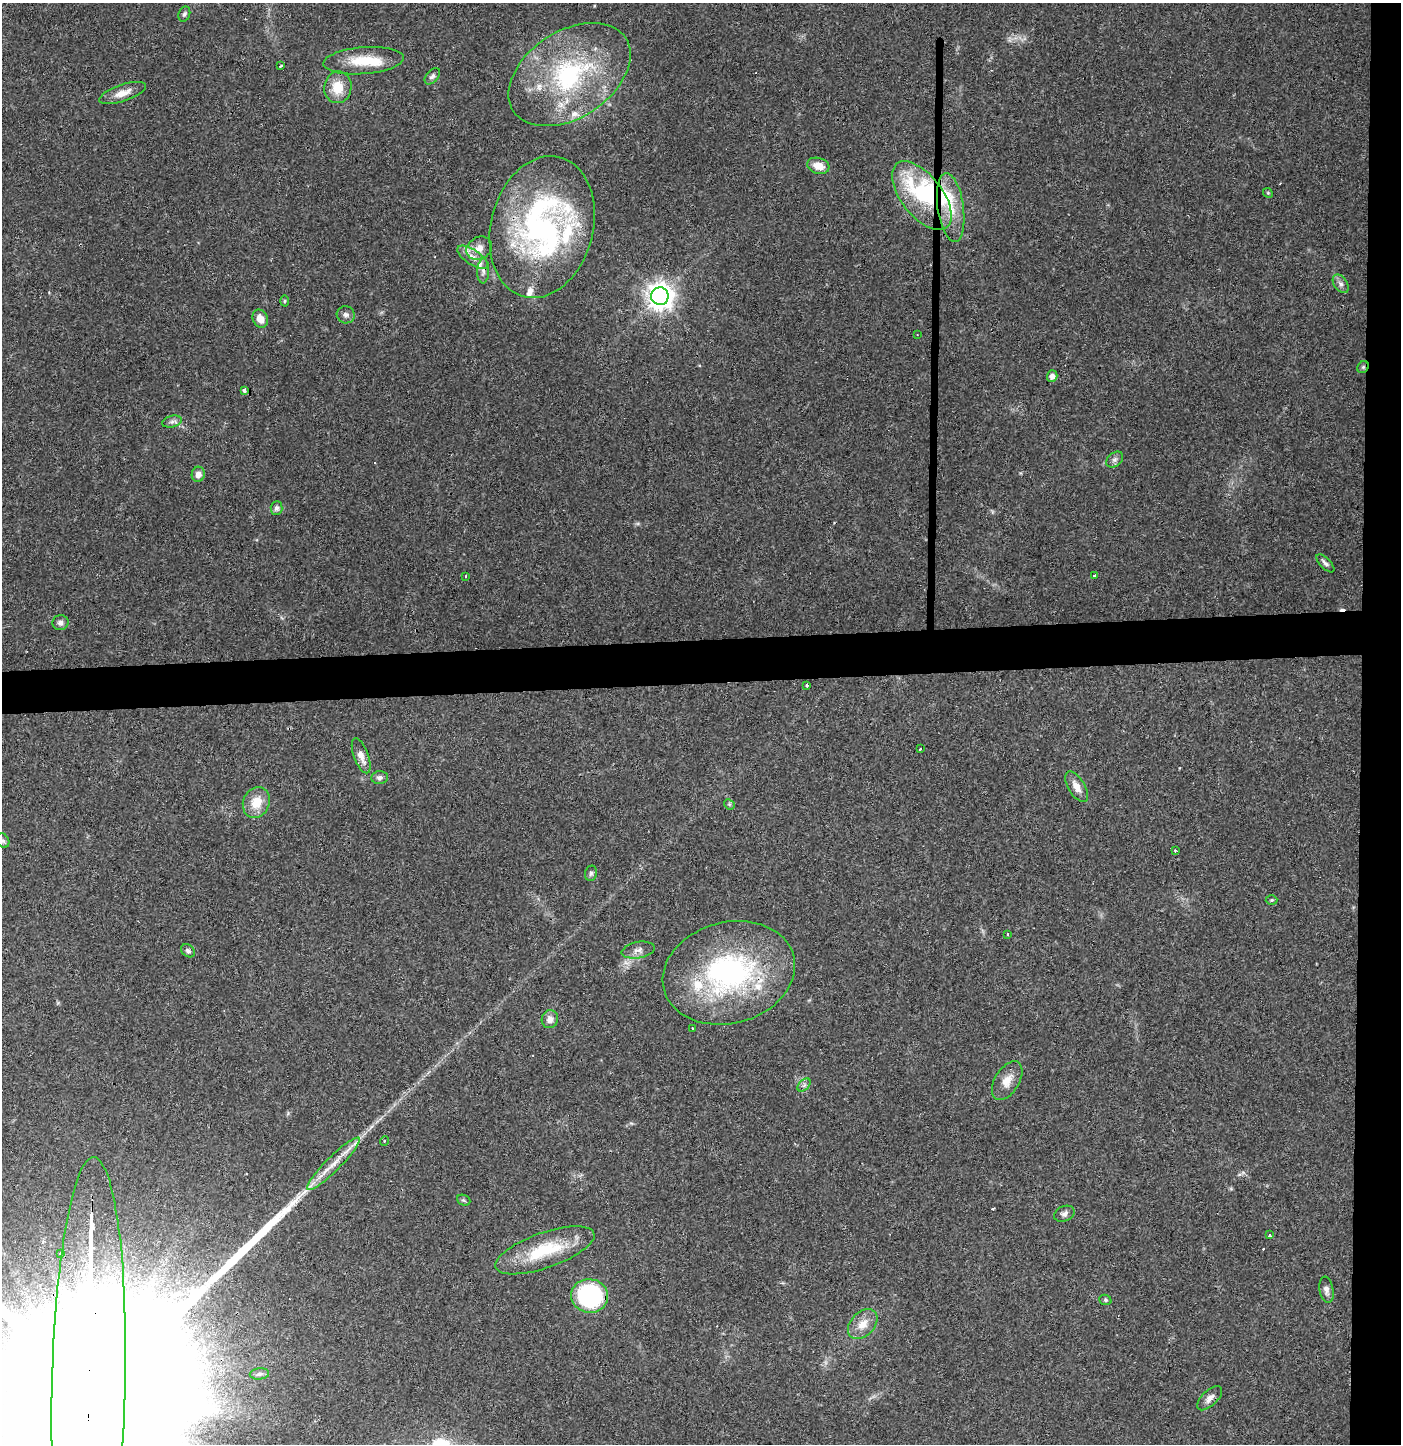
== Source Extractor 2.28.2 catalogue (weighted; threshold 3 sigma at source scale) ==
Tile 6 of 3 x 3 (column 3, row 2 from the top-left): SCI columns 2800-4198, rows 1509-2950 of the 4202 x 4458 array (HDU 1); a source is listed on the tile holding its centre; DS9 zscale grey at full resolution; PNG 1403 x 1446 px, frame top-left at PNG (2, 3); each listed source drawn as its Kron ellipse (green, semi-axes under 4 px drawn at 4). Shown black and unused: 6% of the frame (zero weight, under 3 of 4 exposures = <1% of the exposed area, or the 3 px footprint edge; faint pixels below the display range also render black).
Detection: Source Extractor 2.28.2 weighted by HDU 2 'WHT'; one run over the whole footprint, this tile lists its part. Background 0.0468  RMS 0.0038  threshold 0.0169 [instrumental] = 3 sigma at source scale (4.5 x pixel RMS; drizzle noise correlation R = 1.50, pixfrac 1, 0.0396/0.0396 arcsec/px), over >= 5 px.
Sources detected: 82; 2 inside a brighter object's white glare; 7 cosmic-ray / hot-pixel residue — neither listed nor drawn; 8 inside a brighter listed object's ellipse — not listed separately; the other 65 listed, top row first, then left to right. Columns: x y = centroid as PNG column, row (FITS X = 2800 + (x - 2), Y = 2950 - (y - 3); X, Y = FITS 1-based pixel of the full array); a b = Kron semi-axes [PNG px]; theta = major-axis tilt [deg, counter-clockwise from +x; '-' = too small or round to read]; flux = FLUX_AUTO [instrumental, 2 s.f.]
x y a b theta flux
184 14 8 5 69 0.91
364 61 40 13 4 12
281 66 4 2 - 0.5
570 75 67 43 33 61
432 76 9 6 49 1.1
338 87 16 13 81 8.2
122 93 24 8 19 4.6
818 166 11 8 -16 4.6
1268 193 5 4 - 0.44
922 196 40 20 -52 26
951 207 34 13 -82 12
542 227 72 51 76 100
479 248 13 11 29 3.6
473 257 17 7 -33 3.7
483 271 12 6 88 1.7
1341 284 10 6 -54 1.4
660 296 9 8 - 380
285 301 5 3 - 0.42
346 315 9 8 - 1.4
260 319 9 7 -67 3.4
917 335 3 2 - 0.29
1363 367 6 5 - 0.61
1052 376 6 5 - 2
244 390 3 3 - 2.1
172 422 10 5 14 1.3
1115 460 9 6 39 1.3
198 474 7 6 - 2.5
276 508 7 6 - 1.2
1325 563 11 5 -46 1.2
1094 575 3 3 - 1.9
466 576 3 2 - 0.61
60 623 8 7 - 1.5
807 685 4 3 - 1.5
921 749 3 2 - 0.55
361 756 18 7 -70 3.5
380 778 8 6 6 1.3
1077 787 17 8 -59 3.8
256 802 16 13 64 7.3
729 804 6 4 -45 0.61
3 841 7 6 - 0.91
1175 850 3 3 - 0.46
591 873 8 6 75 0.87
1272 900 6 5 - 0.54
1008 934 3 3 - 0.99
638 950 17 8 11 2.4
188 951 7 5 -41 1.1
729 973 67 50 15 83
550 1019 9 8 - 2.5
692 1028 2 2 - 0.29
1007 1081 21 12 58 4.6
804 1085 8 4 45 0.9
384 1141 5 3 - 0.31
333 1164 36 7 45 6.9
464 1200 7 5 -22 0.61
1064 1214 10 7 24 1.5
1270 1235 4 3 - 1.8
545 1250 52 17 19 21
60 1253 3 3 - 0.91
1326 1290 13 7 -80 1.8
590 1296 18 16 -6 54
1105 1300 6 5 - 0.63
863 1324 17 12 45 5.1
259 1374 10 5 6 1.2
89 1383 226 37 89 150000
1210 1398 15 7 43 2.4
Overlapping masked pixels (flux is a lower limit): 3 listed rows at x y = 542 227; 1363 367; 89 1383
Isophote crosses this tile's border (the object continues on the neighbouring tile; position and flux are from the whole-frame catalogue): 2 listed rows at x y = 3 841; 89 1383